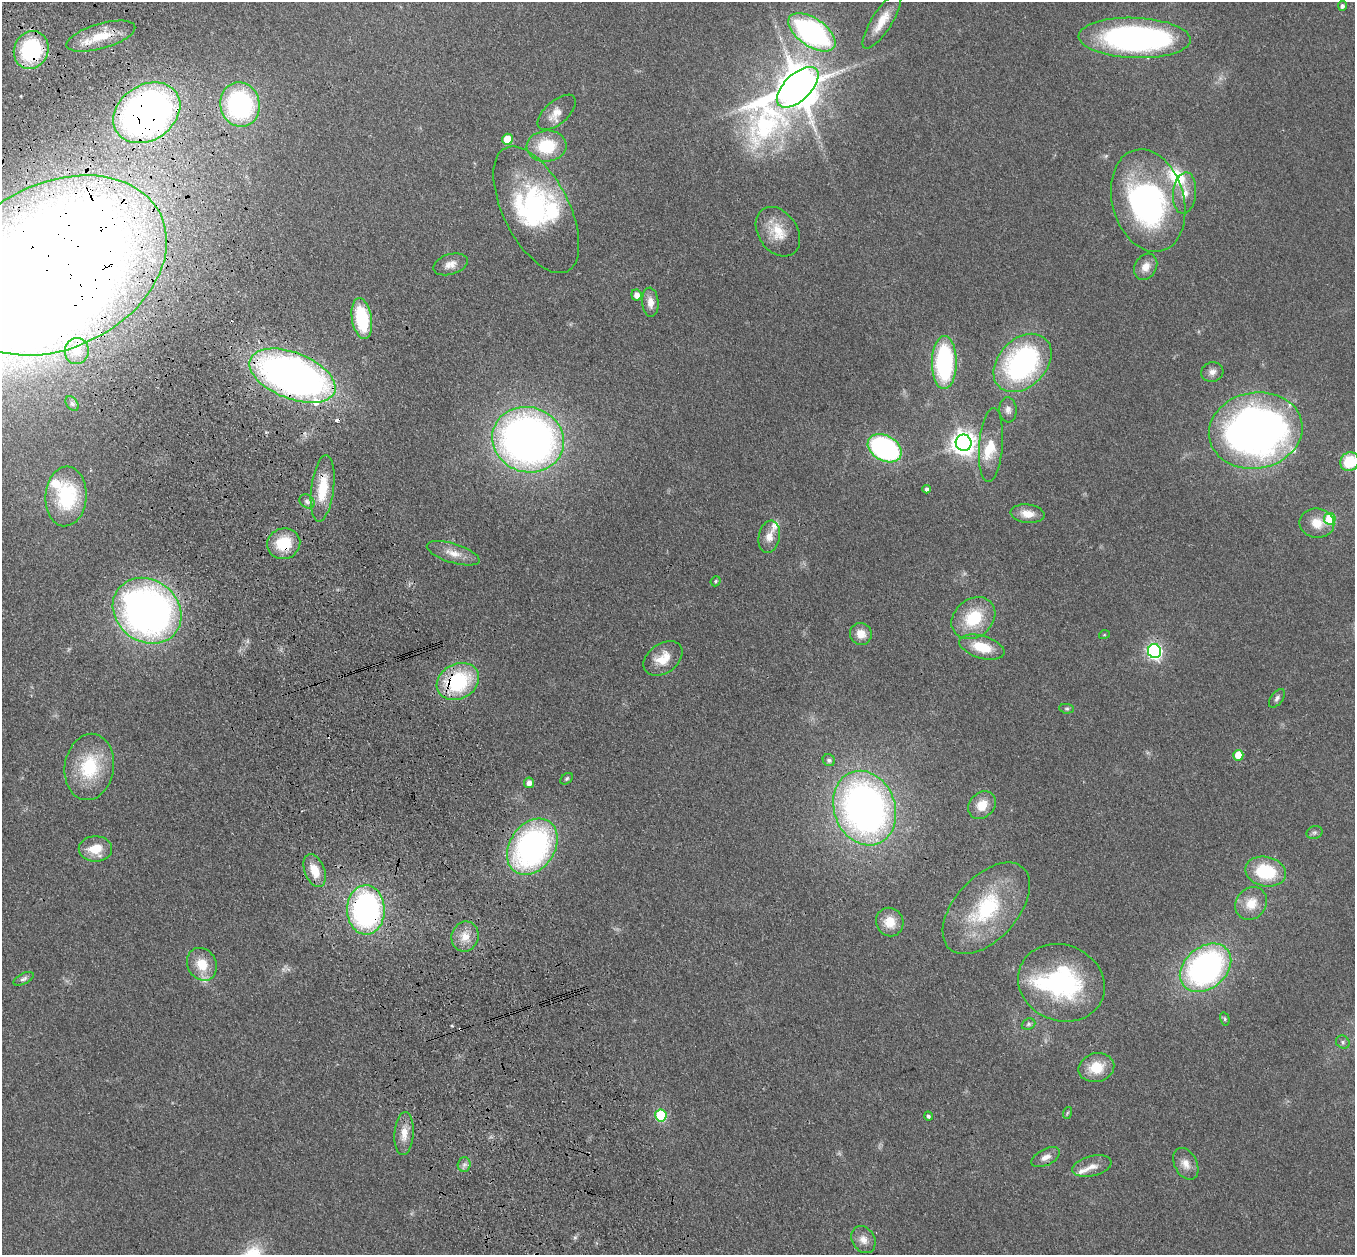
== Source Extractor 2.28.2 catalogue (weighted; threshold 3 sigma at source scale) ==
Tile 11 of 4 x 4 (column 3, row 3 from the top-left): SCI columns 2819-4171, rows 1447-2699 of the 5635 x 5524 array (HDU 1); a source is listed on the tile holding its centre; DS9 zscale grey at full resolution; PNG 1357 x 1257 px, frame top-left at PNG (2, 2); each listed source drawn as its Kron ellipse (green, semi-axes under 4 px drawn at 4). Shown black and unused: <1% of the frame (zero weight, under 3 of 4 exposures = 6% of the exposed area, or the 3 px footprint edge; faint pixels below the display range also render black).
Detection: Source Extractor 2.28.2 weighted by HDU 2 'WHT'; one run over the whole footprint, this tile lists its part. Background 0.113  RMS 0.007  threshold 0.0313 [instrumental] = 3 sigma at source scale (4.5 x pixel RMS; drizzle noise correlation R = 1.50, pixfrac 1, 0.05/0.05 arcsec/px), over >= 5 px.
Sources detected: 106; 5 inside a brighter object's white glare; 2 cosmic-ray / hot-pixel residue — neither listed nor drawn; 9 inside a brighter listed object's ellipse — not listed separately; the other 90 listed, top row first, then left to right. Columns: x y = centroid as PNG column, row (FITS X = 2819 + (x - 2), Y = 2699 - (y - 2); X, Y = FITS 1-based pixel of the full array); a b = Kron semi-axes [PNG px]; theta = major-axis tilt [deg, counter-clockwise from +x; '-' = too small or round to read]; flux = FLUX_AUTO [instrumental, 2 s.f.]
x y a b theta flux
1342 6 5 4 - 2.1
882 21 32 10 57 14
812 32 27 14 -35 160
101 36 35 12 16 21
1135 38 56 20 -2 230
31 50 19 17 66 73
798 87 26 13 44 3000
240 104 22 19 -78 120
557 112 23 11 41 9
147 113 36 27 34 320
507 139 5 5 - 17
546 146 20 15 5 31
1185 193 21 11 84 8.8
1148 200 52 36 -75 160
536 210 69 33 -63 83
778 232 27 19 -55 17
450 264 17 10 17 6.2
57 265 115 82 27 2100
1146 267 14 10 60 6.6
636 295 6 5 - 4.6
650 302 15 8 -86 6.4
362 319 20 10 -81 43
77 351 13 12 - 8.2
944 362 26 12 89 91
1022 363 33 24 45 140
1212 372 11 9 13 4
292 376 45 23 -21 420
72 404 8 5 -53 1.8
1008 410 12 8 -86 3.5
1256 430 47 38 10 450
528 440 36 32 -18 450
964 443 8 8 - 600
991 445 37 12 85 15
885 448 18 12 -29 130
1350 462 10 9 - 24
323 488 33 11 83 24
927 489 4 4 - 2.1
66 496 30 20 86 54
307 501 8 6 -39 2.4
1027 514 17 9 -7 8.9
1330 519 6 5 - 31
1317 523 17 14 -9 11
769 537 16 10 79 7
284 544 17 15 14 24
453 553 27 9 -17 8.9
716 581 5 5 - 1.1
147 611 36 31 -37 390
973 618 24 19 40 32
861 634 11 11 - 8.1
1104 635 5 3 - 0.62
982 647 23 11 -16 20
1154 651 7 6 - 170
663 658 21 14 35 13
458 681 22 17 28 62
1277 698 11 6 53 2.2
1067 709 7 5 -5 1.3
1238 755 5 5 - 16
829 760 6 5 - 2.1
89 767 33 24 81 39
567 779 7 5 40 1.2
529 783 5 5 - 3.8
982 805 15 12 47 11
865 808 38 30 -69 350
1314 833 8 6 18 1.9
532 847 30 22 56 200
95 849 17 12 0 16
315 871 17 10 -69 13
1266 872 20 14 -12 36
1251 903 17 15 52 12
986 908 55 31 48 61
366 910 24 19 -89 180
890 922 14 13 - 12
465 936 15 13 72 9.8
202 964 17 14 -60 15
1206 968 28 21 39 200
23 979 11 5 27 2.1
1061 983 44 38 -23 96
1225 1019 7 4 -74 1.1
1028 1024 7 5 23 1.5
1343 1042 7 6 - 1.7
1096 1068 18 14 14 17
1067 1113 6 3 71 0.85
661 1115 6 6 - 58
928 1116 5 4 - 1.6
404 1134 21 9 86 9
1046 1157 15 8 26 4.9
1186 1164 17 11 -62 6.8
464 1165 7 6 - 2.6
1092 1166 20 10 14 6.7
863 1240 14 11 -57 6.3
Overlapping masked pixels (flux is a lower limit): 8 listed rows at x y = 31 50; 147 113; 57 265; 292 376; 323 488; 284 544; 458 681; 366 910
Isophote crosses this tile's border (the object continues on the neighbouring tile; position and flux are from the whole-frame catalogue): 2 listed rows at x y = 57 265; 1350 462